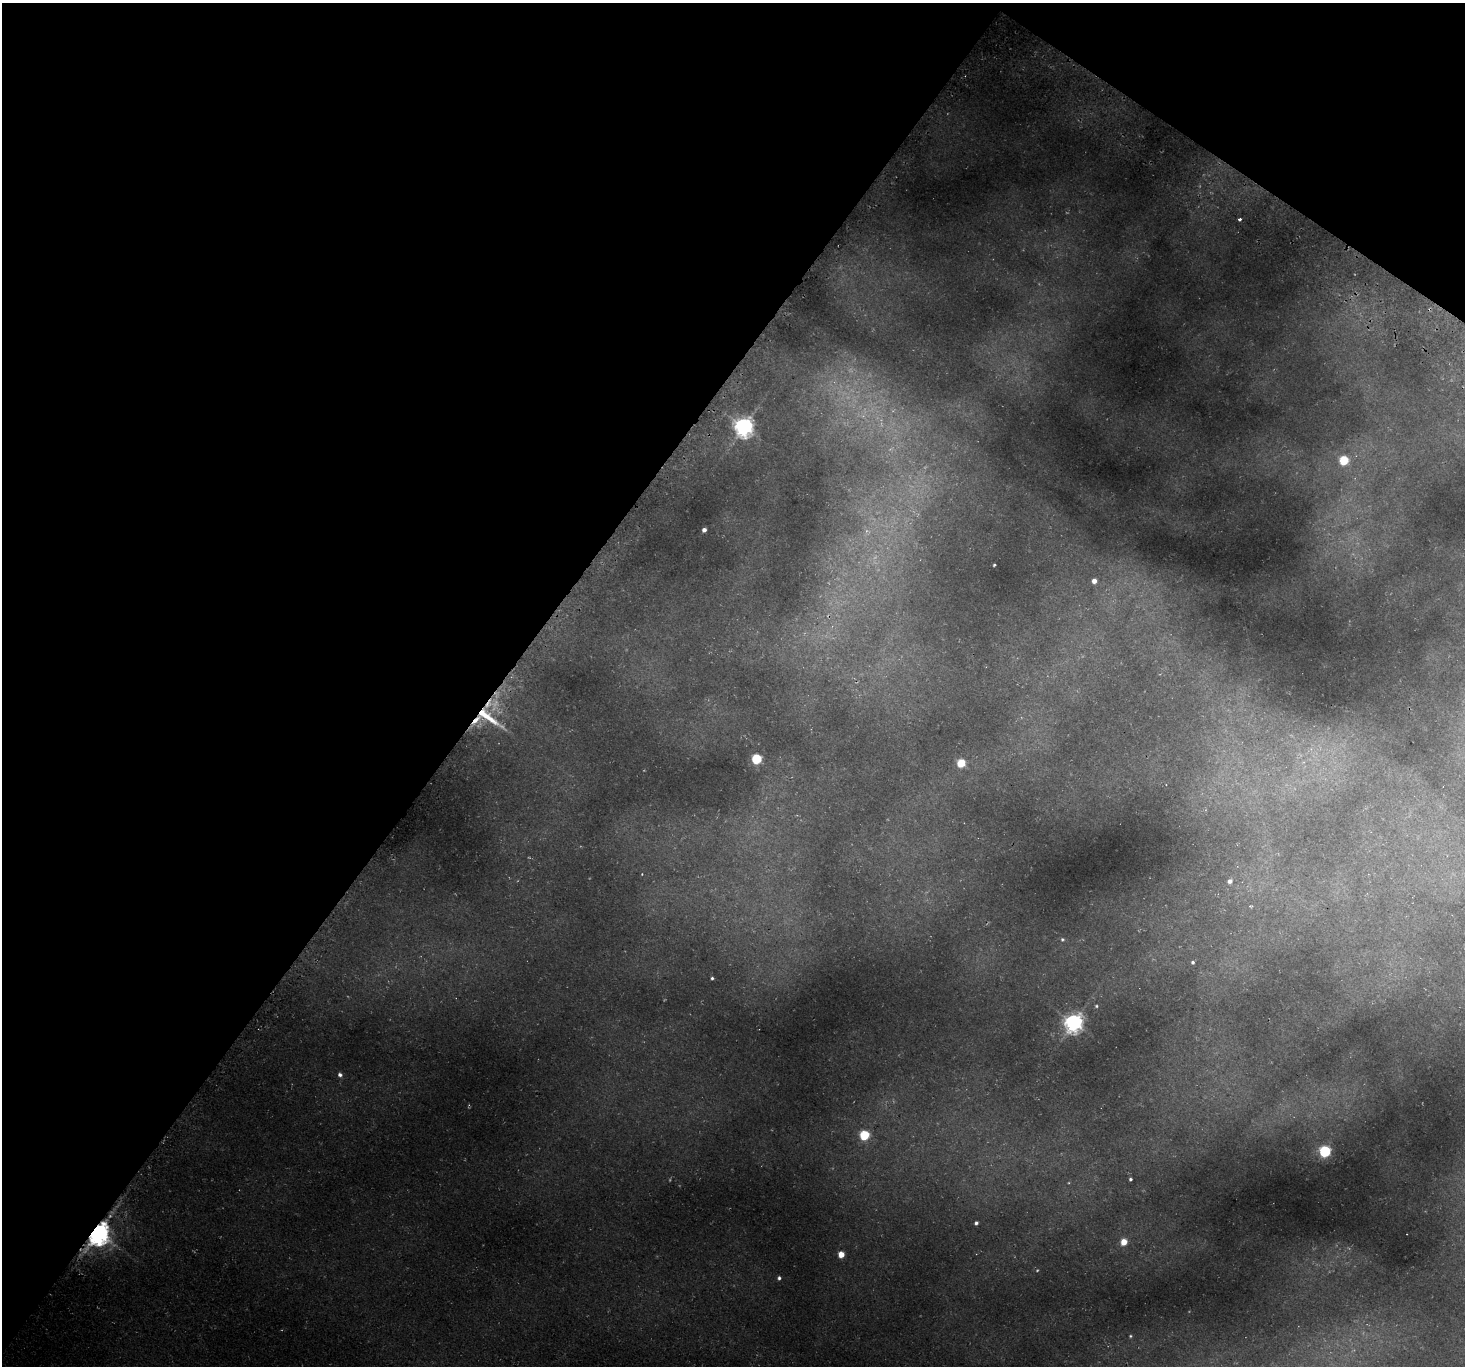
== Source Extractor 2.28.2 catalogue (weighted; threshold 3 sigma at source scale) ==
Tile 2 of 4 x 4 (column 2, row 1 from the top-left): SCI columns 1530-2992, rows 4443-5806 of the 5988 x 6014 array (HDU 1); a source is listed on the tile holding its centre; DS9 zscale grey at full resolution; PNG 1467 x 1368 px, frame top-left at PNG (2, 3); no overlay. Shown black and unused: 38% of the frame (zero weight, under 3 of 4 exposures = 5% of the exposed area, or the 3 px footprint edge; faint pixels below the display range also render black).
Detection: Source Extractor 2.28.2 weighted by HDU 2 'WHT'; one run over the whole footprint, this tile lists its part. Background 0.0418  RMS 0.0071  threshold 0.0321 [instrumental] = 3 sigma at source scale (4.5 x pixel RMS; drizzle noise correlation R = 1.50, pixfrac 1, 0.05/0.05 arcsec/px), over >= 5 px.
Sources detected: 32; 2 too faint to see at this stretch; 1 cosmic-ray / hot-pixel residue — not listed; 2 inside a brighter listed object's ellipse — not listed separately; the other 27 listed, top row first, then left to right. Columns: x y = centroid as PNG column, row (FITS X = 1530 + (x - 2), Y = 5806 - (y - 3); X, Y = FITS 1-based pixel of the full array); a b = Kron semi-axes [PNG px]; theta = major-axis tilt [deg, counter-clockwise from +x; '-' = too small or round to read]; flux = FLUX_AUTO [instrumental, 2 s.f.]
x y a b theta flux
1240 219 3 3 - 5.6
744 427 7 7 - 500
1344 460 5 5 - 46
704 530 4 4 - 3.2
867 531 9 6 -22 3
994 565 3 3 - 0.91
1094 581 4 4 - 4.3
488 704 33 17 9 31
756 759 5 5 - 63
961 763 5 5 - 36
1230 881 6 5 - 3
1251 906 7 5 15 1.3
1062 939 6 5 - 1.2
1193 962 6 5 - 1.7
712 978 3 3 - 1.2
1096 1006 5 4 - 1
1074 1023 7 6 - 440
340 1075 6 5 - 2.3
864 1135 5 5 - 62
1325 1151 5 5 - 120
1130 1179 3 3 - 1.2
976 1223 4 3 - 1.9
98 1233 8 6 60 940
1124 1242 5 4 - 16
841 1254 5 4 - 14
779 1278 5 4 - 1.7
1130 1336 4 4 - 0.87
Overlapping masked pixels (flux is a lower limit): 2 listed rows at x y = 488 704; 98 1233